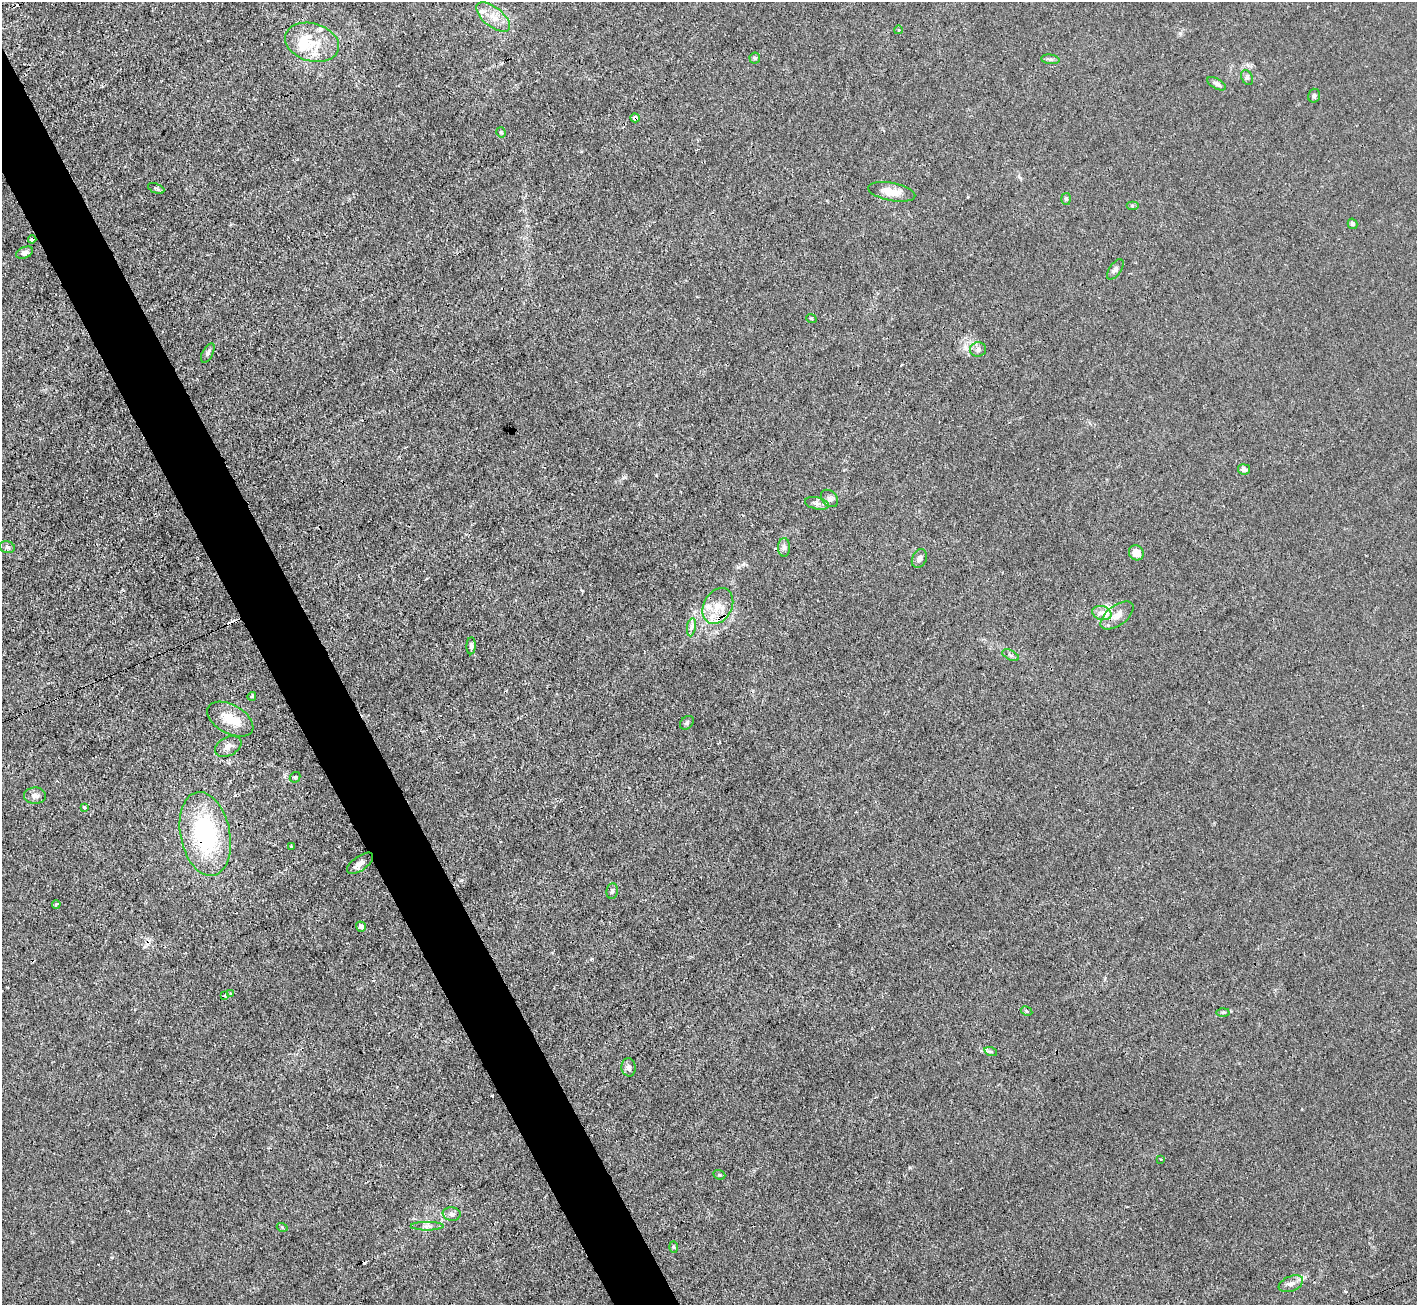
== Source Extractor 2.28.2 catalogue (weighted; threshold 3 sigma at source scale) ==
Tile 11 of 4 x 4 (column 3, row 3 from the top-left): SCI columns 2833-4247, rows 1590-2892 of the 5664 x 5650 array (HDU 1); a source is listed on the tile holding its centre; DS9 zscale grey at full resolution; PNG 1419 x 1307 px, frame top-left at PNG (2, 2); each listed source drawn as its Kron ellipse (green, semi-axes under 4 px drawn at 4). Shown black and unused: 4% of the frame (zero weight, under 3 of 4 exposures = <1% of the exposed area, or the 3 px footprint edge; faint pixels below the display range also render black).
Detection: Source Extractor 2.28.2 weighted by HDU 2 'WHT'; one run over the whole footprint, this tile lists its part. Background 0.0224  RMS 0.0032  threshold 0.0142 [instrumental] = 3 sigma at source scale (4.5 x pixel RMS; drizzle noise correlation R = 1.50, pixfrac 1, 0.05/0.05 arcsec/px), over >= 5 px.
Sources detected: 77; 2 inside a brighter object's white glare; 9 cosmic-ray / hot-pixel residue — neither listed nor drawn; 6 inside a brighter listed object's ellipse — not listed separately; the other 60 listed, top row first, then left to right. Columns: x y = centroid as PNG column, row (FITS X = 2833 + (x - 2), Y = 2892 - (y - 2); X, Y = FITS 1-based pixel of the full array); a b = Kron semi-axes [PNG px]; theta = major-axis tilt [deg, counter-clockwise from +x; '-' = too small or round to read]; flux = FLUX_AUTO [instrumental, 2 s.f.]
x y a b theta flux
493 17 20 9 -39 4.2
898 30 4 3 - 0.33
312 42 28 19 -16 9.3
755 58 5 5 - 0.41
1050 59 9 4 -7 0.7
1247 78 8 5 -62 0.82
1217 84 10 5 -29 1.3
1314 96 7 6 - 0.75
635 118 5 4 - 0.79
501 132 5 4 - 0.44
156 188 8 4 -23 0.6
892 192 24 9 -11 4.6
1066 199 6 5 - 0.48
1132 206 6 4 0 0.41
1352 224 5 4 - 0.78
32 239 4 3 - 1.4
25 253 9 5 21 0.98
1115 269 12 6 54 0.99
811 318 5 3 - 0.36
978 349 8 7 - 1.2
208 353 10 5 61 0.94
1244 469 6 5 - 1.5
829 498 10 7 -46 1.1
817 503 12 6 -12 1.2
7 547 7 5 -16 0.71
784 547 9 6 89 1.1
1136 553 8 7 - 3
919 559 10 7 65 1.2
718 606 19 14 61 5.9
1102 613 10 7 -14 1.9
1117 615 19 9 37 3.3
691 627 9 4 81 1
471 646 8 4 88 0.82
1010 655 9 5 -27 0.75
252 696 4 4 - 0.68
230 719 25 14 -29 7.6
687 723 8 5 46 0.67
228 746 14 9 27 2.1
295 777 6 4 43 0.47
35 796 11 8 -1 1.4
84 807 3 3 - 1.7
205 834 42 24 -78 39
291 846 3 3 - 0.48
360 863 15 7 35 1.8
612 891 8 5 80 0.73
56 904 4 3 - 1.2
361 927 5 4 - 1.2
230 993 3 3 - 0.32
225 996 4 4 - 0.66
1027 1011 6 4 -29 0.48
1223 1012 6 4 1 0.51
991 1052 6 4 -19 0.53
629 1067 9 7 -86 1.3
1161 1159 3 2 - 0.36
719 1175 6 4 -19 0.4
452 1214 9 6 -7 1.1
427 1226 16 3 0 1
282 1227 5 3 - 0.3
674 1247 6 4 -88 0.36
1291 1284 13 7 22 1.7
Overlapping masked pixels (flux is a lower limit): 3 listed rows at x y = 635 118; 32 239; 205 834
Unlisted compact peaks at least as high as the median listed source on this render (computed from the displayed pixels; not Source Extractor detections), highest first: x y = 492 1096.